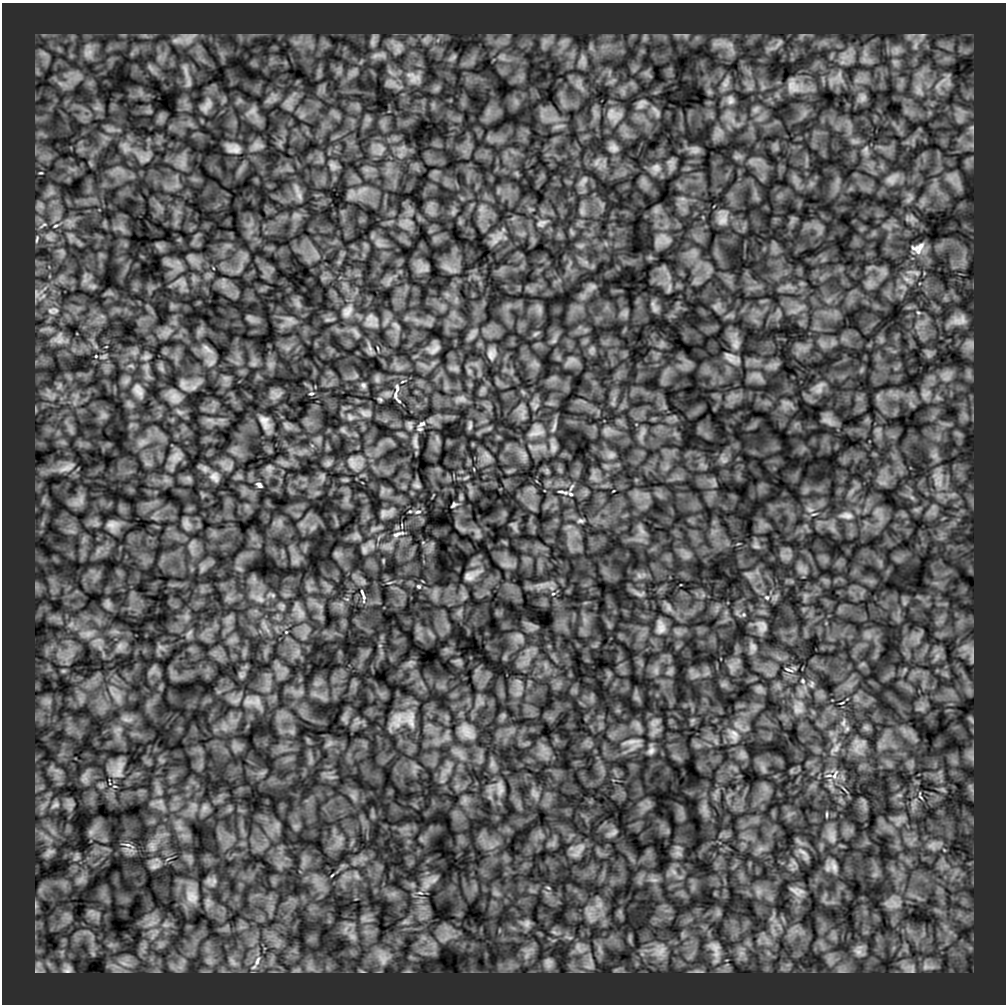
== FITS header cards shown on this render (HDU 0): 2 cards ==
NAXIS1  =                 1004
NAXIS2  =                 1002

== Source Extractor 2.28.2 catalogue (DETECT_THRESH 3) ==
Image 1004 x 1002 px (HDU 0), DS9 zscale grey, 1 PNG px = 1 image px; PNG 1008 x 1006 px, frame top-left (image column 1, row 1002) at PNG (2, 3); no overlay
Background 37000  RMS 500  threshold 1510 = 3 sigma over >= 5 px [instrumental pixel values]
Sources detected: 268; all 268 listed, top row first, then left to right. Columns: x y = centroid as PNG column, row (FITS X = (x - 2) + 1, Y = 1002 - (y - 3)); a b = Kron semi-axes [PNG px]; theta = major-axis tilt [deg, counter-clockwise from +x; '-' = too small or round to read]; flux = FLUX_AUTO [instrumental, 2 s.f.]
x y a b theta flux
922 36 15 8 64 2.1e+05
189 38 23 10 36 3.4e+05
373 41 18 6 81 1.7e+05
779 43 15 5 51 1.5e+05
730 45 10 8 -22 2.1e+05
915 45 19 7 79 3.2e+05
398 47 18 10 -90 2.8e+05
896 50 13 9 80 2.8e+05
88 51 27 16 90 7.2e+05
43 54 14 7 -23 1.9e+05
378 55 23 7 8 2.8e+05
453 57 12 5 41 8.5e+04
583 60 18 6 -83 1.6e+05
150 68 15 4 -52 1.2e+05
186 71 27 5 -75 2.5e+05
414 77 21 13 -23 4.0e+05
944 82 43 20 43 1.4e+06
63 84 22 6 -23 2.7e+05
725 84 12 8 60 1.7e+05
793 86 18 13 -66 3.2e+05
919 90 21 11 -69 4.7e+05
863 98 11 8 62 1.5e+05
730 100 12 9 -90 1.8e+05
641 104 15 8 50 1.6e+05
207 106 23 9 55 3.0e+05
96 108 9 4 0 1.1e+05
755 110 7 4 19 8.9e+04
252 111 12 8 27 2.0e+05
656 112 16 4 -58 9.5e+04
612 114 18 13 -60 3.7e+05
971 128 6 6 - 7.8e+04
233 148 13 8 -14 2.7e+05
613 148 11 9 -21 1.7e+05
381 149 8 4 71 1.0e+05
695 150 10 10 - 1.5e+05
865 150 9 6 83 1.1e+05
333 166 12 8 -46 1.5e+05
656 168 12 11 - 2.3e+05
41 173 6 3 8 4.0e+04
891 180 13 9 -19 2.0e+05
583 181 16 6 54 1.4e+05
51 192 9 6 17 1.6e+05
299 195 15 6 -73 1.8e+05
682 199 7 4 18 8.6e+04
40 205 12 8 -40 1.9e+05
481 209 9 5 45 1.1e+05
582 211 11 6 -75 1.3e+05
722 220 16 12 66 2.8e+05
541 223 15 9 23 2.3e+05
43 225 15 5 34 1.7e+05
56 226 9 4 19 7.8e+04
71 236 7 4 -18 9.3e+04
49 237 13 10 -36 2.8e+05
37 239 12 5 79 1.2e+05
666 239 22 7 -46 2.7e+05
495 241 14 9 64 2.4e+05
379 244 9 4 -37 1.1e+05
920 246 20 8 63 2.4e+05
915 248 15 7 -16 1.8e+05
426 269 9 5 75 1.0e+05
449 269 16 4 -33 1.5e+05
85 280 7 4 19 1.0e+05
183 283 9 5 -45 1.2e+05
93 286 7 5 0 8.5e+04
592 287 9 8 - 1.4e+05
669 288 14 4 76 1.0e+05
38 293 19 13 47 4.2e+05
715 307 7 4 72 7.9e+04
655 309 11 9 -69 1.4e+05
51 311 15 10 -33 3.3e+05
347 311 19 12 56 3.5e+05
918 312 6 3 -19 3.6e+04
625 314 9 5 59 1.1e+05
249 318 12 5 -50 1.0e+05
371 318 23 14 -44 3.8e+05
289 319 13 7 -29 1.9e+05
959 320 22 12 10 3.9e+05
396 326 13 6 -45 1.4e+05
356 333 15 5 -56 1.2e+05
535 334 9 4 35 6.5e+04
59 339 20 17 43 5.2e+05
554 341 7 4 19 6.6e+04
736 344 16 10 86 2.9e+05
970 344 13 9 -40 1.8e+05
370 348 11 6 -69 1.2e+05
207 349 21 8 -39 2.4e+05
434 349 13 8 32 2.0e+05
592 349 8 5 45 8.6e+04
492 354 10 7 77 1.9e+05
104 356 10 4 18 8.3e+04
146 357 10 7 19 1.0e+05
731 358 24 10 -31 3.0e+05
572 360 8 6 30 1.4e+05
211 363 13 6 39 1.4e+05
947 378 11 7 45 2.0e+05
377 379 9 6 -90 1.1e+05
184 385 17 9 -57 2.2e+05
363 385 8 6 -43 8.4e+04
59 386 11 6 72 1.5e+05
397 388 12 5 -90 1.2e+05
819 390 12 9 62 2.3e+05
138 391 20 11 -63 3.2e+05
311 393 6 4 13 4.6e+04
276 394 17 8 -23 1.8e+05
926 394 15 5 24 1.6e+05
48 395 15 5 -37 1.8e+05
395 395 12 5 -88 7.7e+04
175 397 22 15 -51 4.2e+05
380 399 6 4 -48 5.2e+04
462 399 13 8 -11 1.6e+05
399 401 7 3 -45 4.2e+04
536 406 10 4 45 7.0e+04
366 413 17 8 -13 2.0e+05
350 417 9 7 -71 1.0e+05
209 420 10 4 -5 1.2e+05
827 421 17 7 -28 1.8e+05
265 422 13 7 -63 3.1e+05
421 424 15 7 34 2.0e+05
410 425 9 4 -80 8.6e+04
470 425 11 5 83 8.8e+04
286 426 12 6 -53 1.3e+05
554 427 17 4 71 1.4e+05
343 430 7 6 - 8.2e+04
536 431 22 15 31 4.3e+05
642 433 8 4 71 1.1e+05
142 442 11 6 45 1.8e+05
415 442 18 5 -85 1.6e+05
553 447 14 7 -83 1.6e+05
487 455 16 6 -50 1.7e+05
611 455 10 8 26 1.4e+05
176 457 16 13 53 3.1e+05
724 461 8 5 0 9.2e+04
328 463 9 7 56 1.0e+05
353 463 20 14 -65 3.9e+05
66 468 28 10 24 3.8e+05
269 468 10 8 27 1.4e+05
322 476 9 6 -90 1.0e+05
215 477 14 11 -60 2.3e+05
938 483 12 8 0 2.4e+05
259 485 8 5 -35 8.8e+04
417 485 9 6 -26 9.5e+04
561 492 10 3 -4 6.7e+04
571 494 8 5 -27 8.0e+04
81 500 13 8 88 2.5e+05
454 505 7 4 34 6.3e+04
810 510 11 6 -23 1.4e+05
418 512 10 5 11 9.9e+04
386 513 21 9 22 2.4e+05
847 515 17 9 -5 2.3e+05
581 521 8 5 2 6.9e+04
186 524 11 10 - 1.5e+05
112 525 14 11 7 2.5e+05
515 527 9 4 -82 9.1e+04
642 531 9 5 -45 1.3e+05
398 534 17 5 18 1.3e+05
356 536 12 7 41 1.3e+05
756 546 10 6 -10 9.9e+04
364 549 11 7 85 1.3e+05
336 554 8 5 -31 9.2e+04
383 561 6 3 73 3.1e+04
471 575 25 11 26 3.3e+05
542 585 14 6 16 2.2e+05
419 586 4 4 - 4.5e+04
552 588 7 4 -71 9.3e+04
362 593 9 4 -66 5.6e+04
553 594 5 3 - 3.5e+04
639 594 15 5 -7 1.0e+05
364 597 19 6 -88 1.6e+05
767 597 6 5 - 7.0e+04
260 599 14 8 -27 2.4e+05
108 604 11 6 -86 1.1e+05
668 608 13 7 -65 1.4e+05
300 612 19 8 -66 2.8e+05
71 624 8 5 45 1.0e+05
762 626 16 12 -63 2.5e+05
661 627 19 11 -87 3.0e+05
286 632 3 3 - 2.2e+04
189 633 10 5 54 8.6e+04
88 634 14 8 21 2.4e+05
519 636 12 7 -29 1.4e+05
120 646 12 8 63 1.8e+05
753 647 11 9 -67 1.5e+05
972 657 20 3 88 1.2e+05
656 670 9 6 -71 1.4e+05
789 670 9 2 -23 5.3e+04
63 671 7 5 -6 6.0e+04
241 676 8 6 -55 7.7e+04
803 681 5 4 - 3.9e+04
812 684 10 4 79 7.3e+04
118 697 8 4 72 1.2e+05
47 701 12 9 -13 2.5e+05
249 702 22 10 -4 4.7e+05
797 709 16 10 -36 2.4e+05
126 719 13 6 -17 1.5e+05
410 719 25 16 -81 5.6e+05
971 719 9 4 -55 6.0e+04
398 720 24 15 69 5.1e+05
843 723 12 6 83 1.5e+05
653 724 12 7 -90 2.3e+05
467 732 22 11 -49 3.9e+05
734 735 19 13 -65 4.3e+05
632 742 27 6 9 2.3e+05
859 746 27 7 42 2.5e+05
835 749 14 6 42 1.6e+05
651 751 11 8 48 1.4e+05
56 770 12 5 -5 1.5e+05
118 770 29 12 71 4.9e+05
829 775 7 3 1 4.5e+04
835 775 17 6 65 2.1e+05
84 778 15 9 73 2.2e+05
500 788 20 8 -83 2.5e+05
535 794 14 6 -44 1.5e+05
160 802 7 4 19 8.8e+04
70 804 12 6 -5 1.6e+05
55 805 15 10 35 3.1e+05
204 808 9 8 - 1.7e+05
827 814 6 3 90 4.1e+04
91 832 7 7 - 1.3e+05
613 833 13 6 29 1.1e+05
832 837 18 10 -79 3.0e+05
128 845 11 5 -10 1.1e+05
152 846 13 6 -74 1.7e+05
931 846 10 8 0 1.8e+05
49 853 17 9 38 2.3e+05
577 853 20 8 42 2.6e+05
678 853 11 6 -21 1.4e+05
804 854 22 6 -50 1.7e+05
76 857 12 6 57 1.2e+05
155 866 14 7 15 1.5e+05
834 866 17 8 -72 2.2e+05
674 872 8 5 -45 1.2e+05
81 880 15 8 42 2.6e+05
434 880 11 6 38 1.5e+05
654 880 11 6 -7 1.5e+05
214 881 13 6 68 1.3e+05
797 891 15 7 -18 2.1e+05
420 893 5 3 - 3.3e+04
192 896 21 17 -65 6.6e+05
894 904 20 14 -5 4.4e+05
36 905 10 5 -88 1.0e+05
599 905 11 8 31 2.7e+05
93 914 23 11 -24 3.2e+05
152 923 17 6 25 2.3e+05
527 923 12 10 72 1.6e+05
945 926 7 4 -19 1.0e+05
153 936 13 4 65 1.5e+05
352 937 10 8 -44 1.8e+05
579 948 22 13 -39 5.8e+05
660 951 24 23 - 1.0e+06
715 951 40 15 -78 8.1e+05
858 952 18 10 -29 3.3e+05
93 953 9 6 -50 1.2e+05
741 953 10 9 - 2.5e+05
527 955 14 7 61 2.6e+05
383 958 23 16 -78 6.5e+05
209 961 13 9 -50 2.6e+05
257 961 20 7 70 3.5e+05
125 962 21 17 -10 6.9e+05
233 962 19 9 -49 3.0e+05
548 963 15 12 -89 2.7e+05
38 964 10 9 - 1.9e+05
590 964 24 14 73 5.8e+05
928 966 22 11 -9 4.2e+05
180 967 10 7 0 2.3e+05
310 968 12 7 -23 2.3e+05
909 968 22 14 -8 4.6e+05
67 969 14 13 - 2.7e+05
698 971 19 2 0 1.1e+05